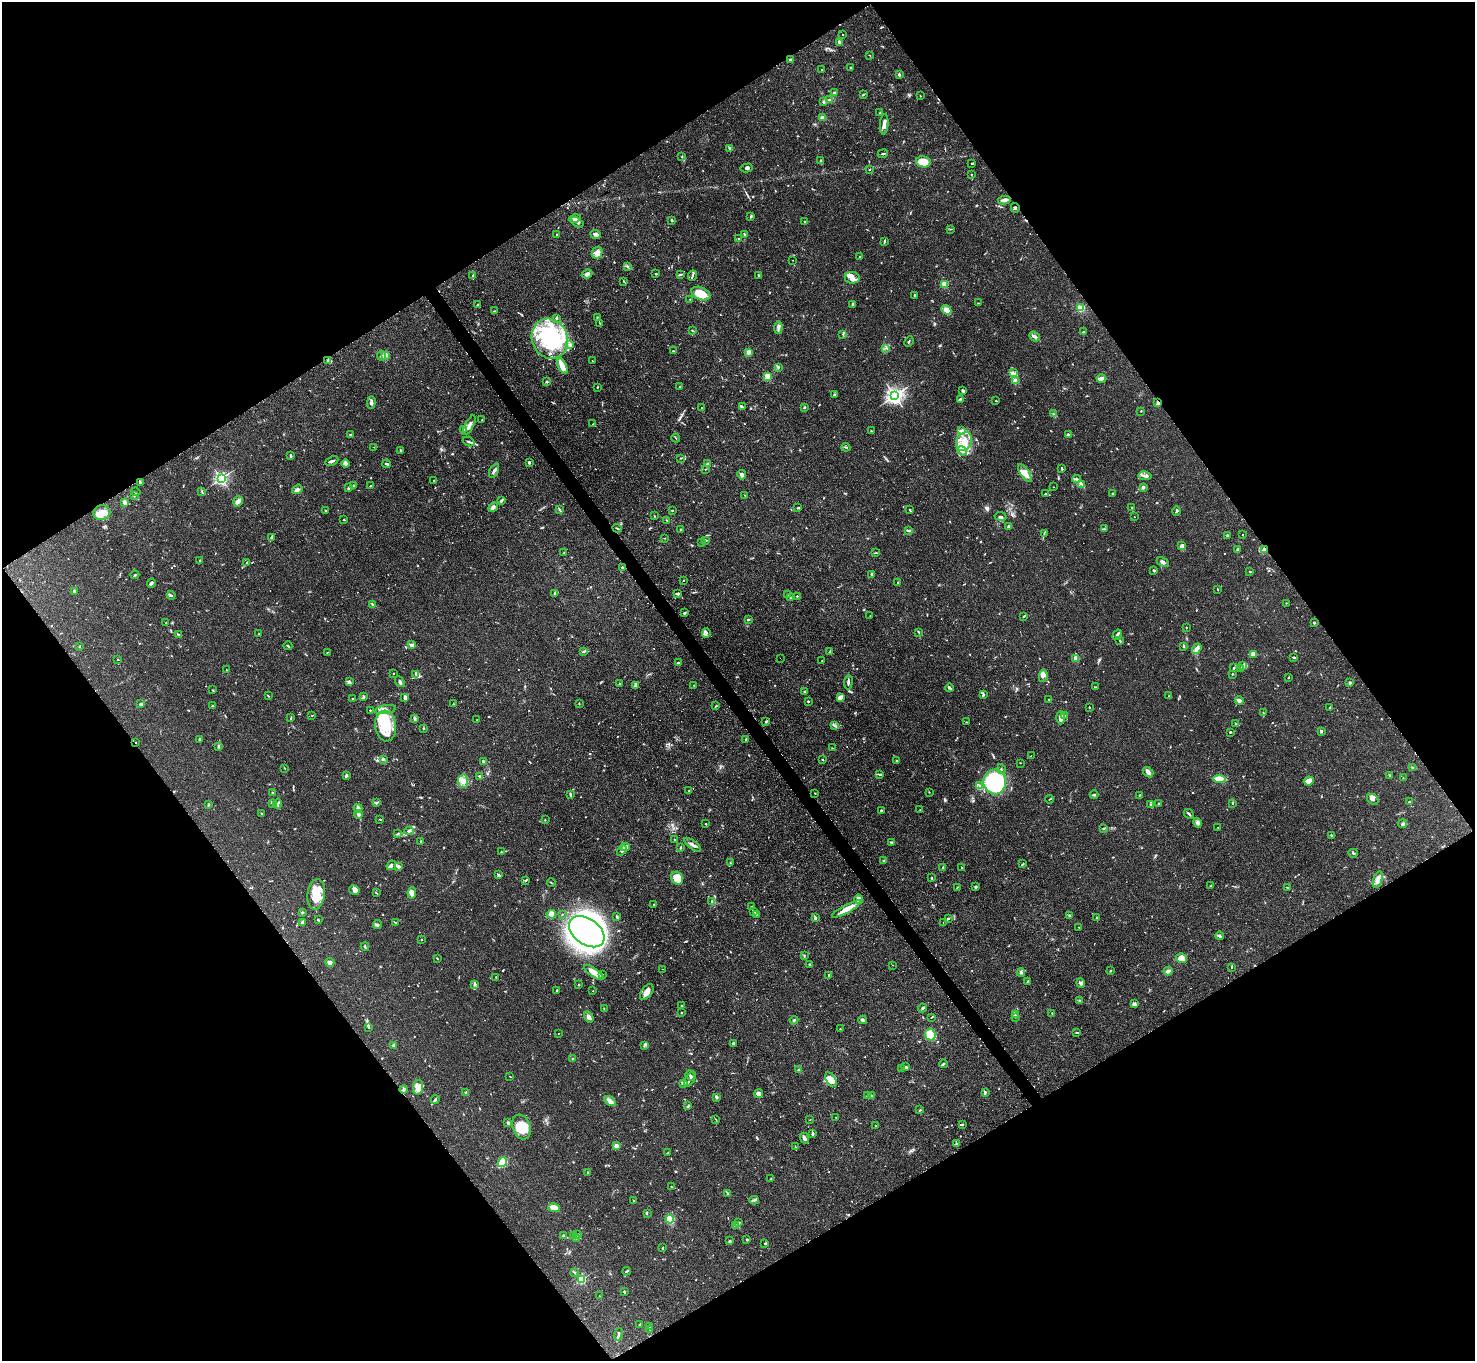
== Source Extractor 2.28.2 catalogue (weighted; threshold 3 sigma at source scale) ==
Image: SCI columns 1-5890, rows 301-5733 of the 5896 x 5890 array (HDU 1 of 3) = the unmasked area's bounding box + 8 px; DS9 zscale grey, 4 x 4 block average (1 PNG px = mean of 4 x 4 image px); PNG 1477 x 1363 px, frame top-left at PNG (2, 2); each listed source drawn as its Kron ellipse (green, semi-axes under 4 px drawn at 4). Shown black and unused: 49% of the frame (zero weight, under 2 of 3 exposures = <1% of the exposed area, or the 3 px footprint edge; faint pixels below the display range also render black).
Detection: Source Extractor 2.28.2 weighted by HDU 2 'WHT'. Background 0.109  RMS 0.0058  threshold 0.0261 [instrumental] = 3 sigma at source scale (4.5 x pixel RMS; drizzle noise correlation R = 1.50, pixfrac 1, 0.05/0.05 arcsec/px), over >= 5 px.
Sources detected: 1039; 5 too faint to see at this stretch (4 x 4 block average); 4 inside a brighter object's white glare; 9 cosmic-ray / hot-pixel residue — neither listed nor drawn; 21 coinciding with a brighter row at this scale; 73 inside a brighter listed object's ellipse — not listed separately; of the other 927, all 500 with FLUX_AUTO >= 1.7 (the completeness limit of this list) listed and drawn (427 fainter detections not listed), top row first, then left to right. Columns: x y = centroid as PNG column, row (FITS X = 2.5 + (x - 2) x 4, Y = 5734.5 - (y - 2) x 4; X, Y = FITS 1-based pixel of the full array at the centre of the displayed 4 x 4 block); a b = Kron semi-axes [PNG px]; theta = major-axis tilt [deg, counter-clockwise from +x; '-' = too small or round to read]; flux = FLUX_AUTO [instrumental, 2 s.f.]
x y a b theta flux
843 34 2 2 - 3
840 42 4 2 - 11
870 55 3 2 - 1.8
790 59 2 2 - 15
850 68 2 2 - 2.2
822 70 2 2 - 3.5
899 74 2 2 - 10
834 93 2 2 - 4.2
863 95 3 2 - 2.8
920 96 2 2 - 2.6
829 100 3 2 - 3
823 102 3 2 - 5.7
880 113 2 2 - 2.5
823 118 2 2 - 27
884 124 10 3 86 19
730 148 3 2 - 7.2
883 154 5 2 - 3.2
682 156 3 2 - 1.9
820 160 2 2 - 3.5
923 162 7 5 -12 63
972 163 3 2 - 2.8
746 168 6 2 13 6.3
869 170 2 2 - 1.8
971 174 2 2 - 1.7
1004 200 6 2 11 22
1015 208 5 2 - 3.3
751 216 3 2 - 4.6
575 218 6 4 13 10
672 220 3 2 - 5.8
577 222 7 3 -33 10
805 222 3 2 - 2
951 229 3 2 - 1.8
556 234 2 2 - 4.4
596 234 5 3 - 10
744 235 4 2 - 4.4
738 239 2 2 - 3.4
884 241 4 2 - 4
597 253 6 5 - 22
859 256 2 2 - 2.2
793 260 2 2 - 2.3
627 266 2 2 - 3.5
587 274 5 2 - 13
656 274 2 2 - 2.2
681 275 3 2 - 4
759 275 3 2 - 6.3
473 276 3 2 - 2.7
692 276 5 2 - 5.8
852 278 7 6 - 24
624 281 2 2 - 2.9
945 284 2 2 - 170
701 294 10 6 -21 61
914 295 2 2 - 2.1
690 299 2 2 - 2
978 303 3 2 - 2.1
852 304 4 2 - 3.9
477 305 2 2 - 2.5
1081 308 2 2 - 210
947 310 5 3 - 37
494 311 3 2 - 2
597 317 3 2 - 1.9
556 318 3 2 - 4.6
600 323 3 2 - 1.9
778 327 6 3 86 9.4
692 331 3 2 - 2.9
1083 332 2 2 - 2.3
843 334 3 2 - 3.2
1034 337 6 2 -40 12
550 339 20 18 -69 240
909 341 5 2 - 2.7
570 345 3 3 - 7.9
885 348 2 2 - 2.6
673 351 3 2 - 3.6
749 352 2 2 - 89
386 355 3 2 - 4.7
381 356 5 3 - 8.9
327 361 3 2 - 2.5
592 361 2 2 - 1.8
562 366 8 3 -68 57
779 367 3 2 - 3.6
1013 373 4 3 - 9.5
768 376 2 2 - 190
1101 379 5 4 - 11
1015 381 2 2 - 110
547 382 3 3 - 4
597 387 2 2 - 2
680 387 3 2 - 3.3
963 391 3 2 - 7.8
834 394 2 2 - 3.9
895 396 3 2 - 1700
960 399 3 2 - 7.4
996 401 2 2 - 1.9
371 402 6 3 89 13
1158 403 3 2 - 9.1
742 407 3 3 - 4.1
804 407 3 2 - 3.3
701 408 2 2 - 3.7
1141 411 2 2 - 1.9
1053 414 2 2 - 2
482 420 2 2 - 2.2
593 424 2 2 - 2.5
469 425 11 3 64 13
463 429 2 2 - 2.1
871 431 2 2 - 1.9
961 431 3 2 - 5.3
350 435 3 2 - 2.1
1068 435 4 2 - 5.7
676 438 4 2 - 2.4
469 442 6 2 -26 5.4
964 442 10 7 58 46
374 447 2 2 - 1.7
846 447 4 2 - 4.1
401 451 2 2 - 1.8
962 451 5 4 - 12
291 456 3 2 - 6.5
681 458 2 2 - 2.5
332 461 7 2 26 7.7
345 463 4 3 - 12
529 463 2 2 - 12
387 464 4 2 - 6.9
708 464 3 2 - 3.1
1062 468 4 2 - 3
705 469 2 2 - 1.9
494 471 8 3 63 10
1025 473 10 4 -55 33
742 475 5 4 - 10
1145 476 6 2 -8 9.8
221 478 2 2 - 770
1076 479 4 3 - 7.4
434 480 2 2 - 3.7
140 482 2 2 - 16
1082 484 3 2 - 2.7
353 486 2 2 - 27
370 486 3 2 - 3.9
1053 487 2 2 - 1.8
1143 487 4 3 - 8.5
348 488 4 2 - 4.1
297 489 5 3 - 12
202 491 3 2 - 3.6
136 492 4 2 - 3.1
1045 494 2 2 - 1.8
1113 494 3 2 - 6.5
134 495 2 2 - 2.5
745 495 3 2 - 2.2
238 501 5 4 - 12
502 501 2 2 - 2.8
124 502 4 2 - 15
493 507 5 3 - 13
1131 507 3 2 - 2
798 508 3 2 - 2.9
560 509 4 2 - 3.8
672 510 2 2 - 2.5
910 510 2 2 - 3.6
325 511 2 2 - 1.9
1176 511 4 2 - 6
102 513 8 7 - 40
655 516 2 2 - 1.7
1000 516 6 2 -8 6.3
1134 517 2 2 - 1.9
344 519 2 2 - 2.6
667 520 3 2 - 2.5
1009 526 2 2 - 12
617 528 5 2 - 3.6
680 529 2 2 - 2.4
1104 529 3 2 - 4
908 531 2 2 - 3.1
1044 534 3 2 - 2.9
1227 535 2 2 - 3.6
1242 535 2 2 - 1.8
272 538 3 3 - 4.1
664 538 3 2 - 1.7
706 540 3 2 - 2.3
702 543 3 2 - 2.3
1182 546 3 2 - 17
1264 549 3 3 - 6.1
1238 550 4 3 - 5.3
564 553 3 2 - 2.4
876 553 2 2 - 1.7
200 560 3 2 - 2.4
247 562 2 2 - 1.7
1163 562 7 3 -29 8.2
622 567 2 2 - 2
1154 570 2 2 - 5.6
1250 571 3 2 - 3
135 575 4 2 - 3.9
872 575 3 2 - 4.8
683 580 2 2 - 2.8
898 582 2 2 - 2
151 583 4 2 - 9.3
1217 589 2 2 - 1.9
74 591 3 2 - 4.3
554 593 2 2 - 3.1
678 593 4 2 - 5.6
788 594 3 2 - 3.3
171 595 4 2 - 4.6
797 596 2 2 - 2.2
790 598 2 2 - 2.2
1286 603 2 2 - 2.2
373 605 3 2 - 6.8
684 613 3 2 - 3.9
870 616 2 2 - 1.8
1024 616 3 2 - 3.1
749 620 3 2 - 3.8
166 623 2 2 - 2.5
1314 623 2 2 - 14
1186 627 2 2 - 2.1
919 632 2 2 - 2.6
706 633 5 2 - 5.5
259 634 2 2 - 2.8
178 635 3 2 - 6.6
1117 635 6 2 57 8.3
1120 641 3 2 - 3.2
411 645 4 2 - 4.5
288 646 4 2 - 4.3
79 647 2 2 - 2.9
1183 647 2 2 - 8.6
1197 649 6 3 54 21
830 651 4 2 - 4.5
327 652 2 2 - 1.9
583 652 4 2 - 3.7
1253 654 3 3 - 17
1294 657 3 2 - 5.4
780 658 2 2 - 2
1076 658 2 2 - 88
118 659 2 2 - 2.1
822 660 2 2 - 1.8
678 662 3 2 - 3.3
1243 666 2 2 - 2.1
1234 668 3 2 - 4.5
1241 668 2 2 - 2
226 670 2 2 - 1.9
394 674 2 2 - 2
416 674 4 2 - 6
1232 674 3 2 - 2.4
1043 676 6 4 79 11
1288 677 2 2 - 3.2
349 682 3 2 - 5.2
400 682 6 2 -48 6.2
848 682 7 2 88 7.2
1350 683 3 2 - 2.8
619 684 3 2 - 1.9
635 685 4 2 - 11
694 685 2 2 - 1.8
1095 687 3 2 - 2.4
949 688 4 2 - 7.4
213 690 2 2 - 1.8
804 692 2 2 - 2.1
983 695 3 2 - 6.2
268 696 2 2 - 2.2
1169 696 2 2 - 1.8
364 697 4 3 - 5.3
405 697 4 2 - 11
840 697 3 2 - 26
353 698 2 2 - 1.8
1049 699 2 2 - 2.1
1239 700 4 4 - 11
808 701 3 2 - 3.5
579 703 2 2 - 3.3
141 704 2 2 - 5.7
453 704 3 2 - 2.3
213 706 2 2 - 5.9
716 706 3 2 - 2.8
1089 707 2 2 - 2.3
1330 707 3 2 - 3.7
385 709 10 3 9 18
370 710 2 2 - 2.9
1263 712 3 2 - 2.7
312 715 2 2 - 2.2
1065 715 2 2 - 1.8
291 718 3 2 - 2.2
1061 718 6 3 88 18
415 719 4 2 - 5
477 720 2 2 - 2.1
766 721 4 2 - 3.9
966 722 2 2 - 1.9
1235 724 2 2 - 2.1
386 726 15 10 -85 83
835 726 2 2 - 2.7
424 728 2 2 - 3.3
1321 731 3 2 - 5.1
1230 732 2 2 - 9.8
200 739 2 2 - 16
746 739 2 2 - 2.4
135 742 2 2 - 3
218 747 3 2 - 3.1
832 748 2 2 - 2.2
1031 755 2 2 - 1.8
383 759 3 3 - 6.5
823 760 2 2 - 9.6
896 760 2 2 - 2.6
483 762 3 2 - 8.5
1020 763 2 2 - 1.7
1413 767 4 2 - 3.2
284 768 3 2 - 2.3
1001 769 5 2 - 3.3
1148 772 6 4 -43 11
879 774 4 2 - 4.2
346 775 4 2 - 6.4
480 776 3 2 - 5.3
1390 776 3 2 - 5.3
1403 778 2 2 - 1.9
1219 779 6 2 -5 96
463 781 6 5 - 25
1309 781 5 3 - 47
995 782 12 11 - 480
980 785 3 2 - 3.9
689 791 3 2 - 2.8
929 792 2 2 - 1.9
272 793 2 2 - 2.2
815 793 2 2 - 2.1
570 794 4 2 - 5.3
1094 795 4 2 - 4
1140 795 3 2 - 2.4
1049 799 4 2 - 2.9
1373 799 6 5 - 11
1409 801 2 2 - 2.4
377 802 2 2 - 2.4
272 803 4 2 - 7.6
278 803 5 2 - 7.3
1233 803 2 2 - 3.1
208 804 2 2 - 2.5
1159 804 3 2 - 3.4
1151 805 4 2 - 3.6
358 808 4 3 - 12
881 810 2 2 - 4.9
920 810 2 2 - 1.9
262 814 2 2 - 4.6
358 814 4 2 - 15
1189 814 5 2 - 6.2
380 819 3 2 - 1.9
545 820 2 2 - 1.8
1198 823 5 3 - 8.9
706 824 2 2 - 2.3
1403 824 4 3 - 5.2
1218 827 2 2 - 1.8
1103 828 2 2 - 2.7
409 831 4 2 - 7.1
398 834 2 2 - 2.5
1331 835 2 2 - 3.7
675 840 3 2 - 2.1
421 841 3 2 - 2.3
892 842 2 2 - 4.5
693 845 10 3 -38 14
625 847 4 3 - 17
680 848 3 2 - 4.2
622 850 6 3 57 9
501 852 2 2 - 2.9
1353 853 4 2 - 4.3
883 861 2 2 - 4.2
730 863 3 2 - 2.3
1023 864 3 2 - 3.3
391 865 5 3 - 10
399 867 3 2 - 4.1
943 867 3 2 - 3.6
962 868 2 2 - 2.7
499 875 3 2 - 6.7
677 878 7 5 -51 78
932 878 2 2 - 2.1
526 880 3 2 - 2.8
1378 880 8 3 73 20
551 883 4 2 - 2.4
1210 886 2 2 - 1.8
957 887 2 2 - 2.3
976 887 3 3 - 3.8
1288 888 3 2 - 4.9
354 890 5 3 - 19
376 893 3 2 - 2.5
412 893 6 4 82 18
316 894 15 9 83 73
859 899 5 4 - 16
712 902 2 2 - 2.5
654 904 2 2 - 8.7
752 907 3 2 - 2.8
846 909 16 3 28 42
753 911 4 2 - 6.8
303 912 3 2 - 3.1
551 914 4 3 - 9.6
562 914 2 2 - 1.8
757 914 2 2 - 6.2
1069 915 2 2 - 4.5
617 917 4 2 - 3.5
1097 917 2 2 - 2.2
815 918 4 3 - 5.4
948 918 3 2 - 3.9
318 920 3 2 - 5.5
302 922 4 3 - 5.4
943 922 2 2 - 2.2
396 923 2 2 - 2
377 924 4 4 - 7.3
1079 927 2 2 - 1.9
587 932 20 13 -36 990
1220 936 4 3 - 5.1
422 939 2 2 - 2.4
365 947 4 2 - 4.3
804 955 2 2 - 2.9
437 958 3 2 - 2.5
1181 958 5 4 - 39
330 962 4 3 - 14
810 965 3 2 - 6.8
893 965 2 2 - 2.7
1232 967 2 2 - 2.5
663 969 2 2 - 29
1111 970 2 2 - 1.7
1168 971 4 3 - 10
1021 972 4 3 - 7.8
594 973 11 4 -36 30
603 975 2 2 - 3.3
829 975 2 2 - 14
496 977 2 2 - 4.3
1028 981 3 2 - 2.4
1081 983 5 4 - 8.7
475 984 3 2 - 2.8
579 985 2 2 - 3.1
557 990 2 2 - 4.5
593 991 2 2 - 2.3
647 992 9 5 54 22
1080 1000 3 2 - 4.4
1134 1004 3 3 - 6.6
681 1006 2 2 - 2.1
922 1008 4 2 - 5
604 1009 2 2 - 1.9
682 1013 2 2 - 2.1
1052 1013 3 2 - 2.2
1015 1015 2 2 - 64
589 1017 6 4 -57 12
932 1017 3 2 - 2.8
1016 1017 2 2 - 1.9
794 1020 4 2 - 5.4
863 1020 4 2 - 11
368 1027 3 2 - 3.5
840 1029 2 2 - 1.8
1077 1032 4 2 - 3.4
558 1034 2 2 - 2.6
930 1035 6 5 - 63
733 1043 3 2 - 5.9
394 1045 2 2 - 53
644 1046 2 2 - 1.9
573 1059 3 2 - 3.1
943 1064 4 2 - 5.6
905 1067 3 3 - 5.6
902 1069 3 2 - 2.1
799 1070 2 2 - 4.2
690 1076 5 2 - 7.6
510 1077 2 2 - 2
690 1079 8 2 58 10
831 1080 8 4 -57 36
683 1083 3 3 - 10
418 1087 7 5 81 21
404 1089 4 3 - 6.1
465 1092 4 2 - 3.8
985 1092 3 2 - 3.7
759 1093 4 3 - 18
867 1095 3 2 - 2.1
871 1096 3 2 - 3
717 1097 3 2 - 12
435 1100 4 3 - 6.2
610 1101 6 3 -33 19
688 1106 3 2 - 4.8
920 1110 2 2 - 3.4
836 1117 2 2 - 1.9
810 1119 2 2 - 1.7
716 1120 3 2 - 2.2
508 1123 2 2 - 14
962 1125 3 2 - 2.4
876 1126 2 2 - 5.2
521 1127 13 8 -70 72
813 1134 4 2 - 5.7
804 1138 5 3 - 10
956 1143 2 2 - 3.6
616 1146 2 2 - 77
795 1147 2 2 - 1.9
667 1153 4 2 - 1.9
502 1162 5 3 - 110
588 1172 2 2 - 2.1
771 1179 3 2 - 2.1
671 1187 2 2 - 2.3
728 1194 3 2 - 3.1
754 1200 5 2 - 5.4
634 1201 2 2 - 3.1
554 1208 6 4 -12 36
647 1213 3 2 - 3.1
670 1219 4 3 - 97
739 1223 2 2 - 3.5
735 1226 4 3 - 7.4
563 1235 3 2 - 2.4
574 1235 3 2 - 14
577 1235 2 2 - 2.6
576 1238 2 2 - 1.7
747 1239 3 2 - 3.3
730 1241 3 2 - 2.6
765 1243 2 2 - 2.9
663 1248 3 2 - 2.5
627 1271 4 2 - 4.8
575 1273 2 2 - 2.1
582 1279 2 2 - 280
624 1292 3 2 - 2.7
599 1296 2 2 - 2
640 1324 3 2 - 2.1
649 1327 3 2 - 2.9
650 1329 3 2 - 2.6
619 1334 6 2 72 6.4
Overlapping masked pixels (flux is a lower limit): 3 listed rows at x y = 1158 403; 1264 549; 135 742
Diffuse or blended objects may show on this block-average render without a row.